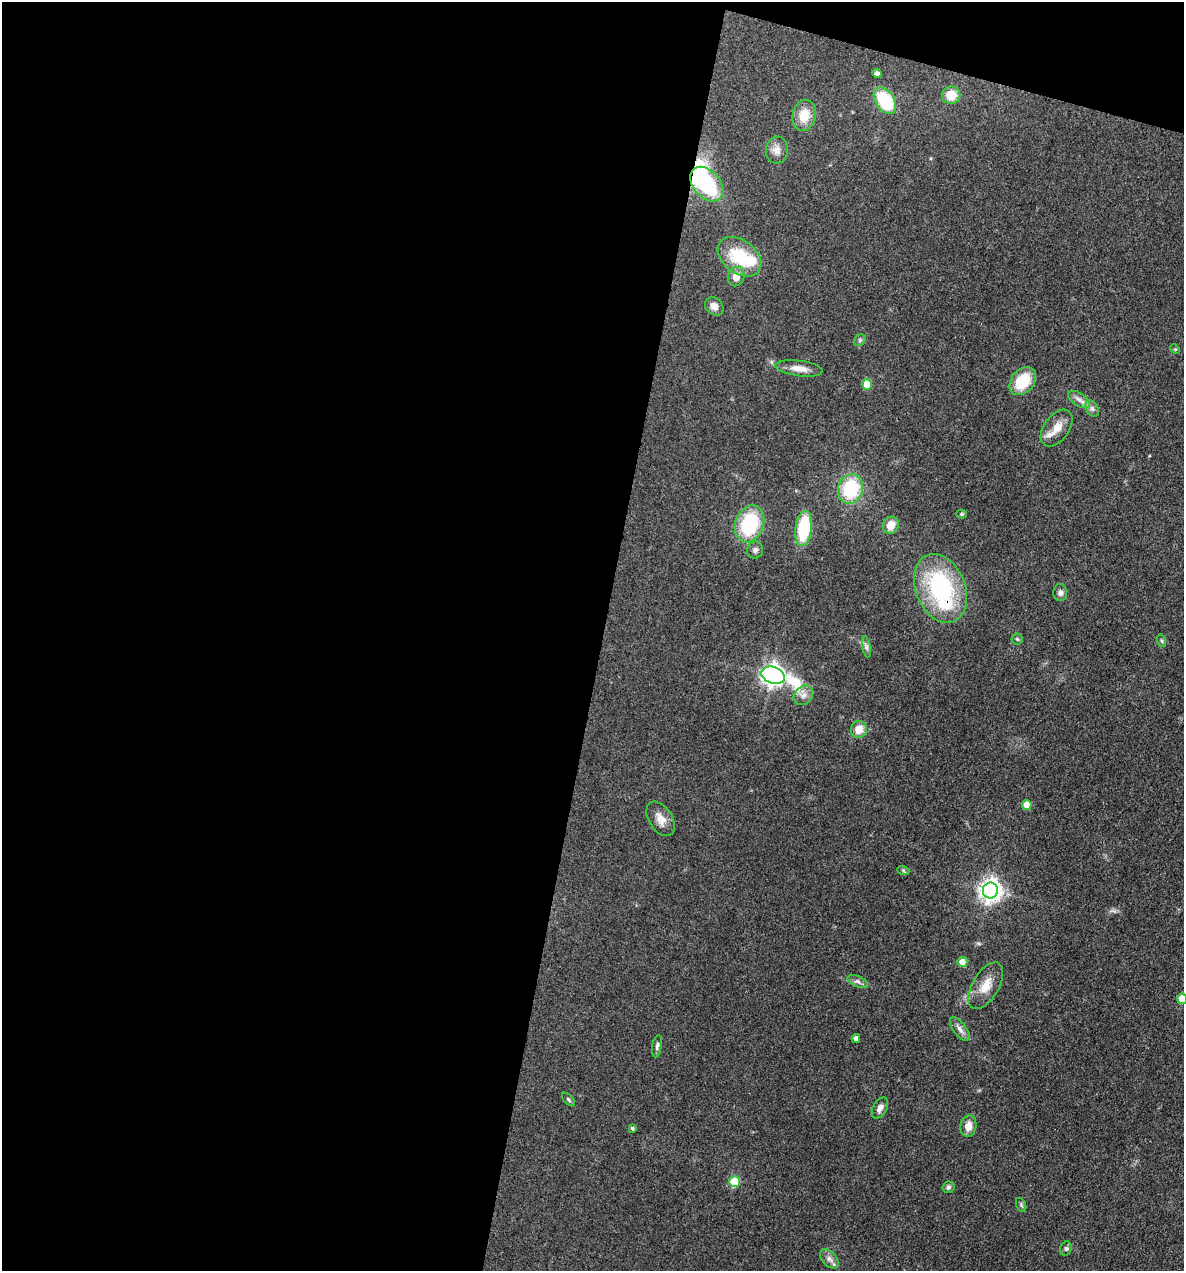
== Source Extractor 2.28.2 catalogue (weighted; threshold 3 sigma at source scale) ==
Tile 1 of 4 x 4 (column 1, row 1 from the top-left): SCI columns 246-1427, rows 3809-5077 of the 5096 x 5079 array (HDU 1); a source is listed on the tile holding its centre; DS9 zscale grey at full resolution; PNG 1186 x 1273 px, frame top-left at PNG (2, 2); each listed source drawn as its Kron ellipse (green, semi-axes under 4 px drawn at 4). Shown black and unused: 53% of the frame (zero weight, under 3 of 4 exposures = <1% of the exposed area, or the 3 px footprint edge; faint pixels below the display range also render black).
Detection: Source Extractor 2.28.2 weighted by HDU 2 'WHT'; one run over the whole footprint, this tile lists its part. Background 0.0807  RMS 0.0067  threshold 0.03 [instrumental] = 3 sigma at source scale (4.5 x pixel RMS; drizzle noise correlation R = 1.50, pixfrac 1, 0.05/0.05 arcsec/px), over >= 5 px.
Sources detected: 54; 2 inside a brighter object's white glare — neither listed nor drawn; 1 inside a brighter listed object's ellipse — not listed separately; the other 51 listed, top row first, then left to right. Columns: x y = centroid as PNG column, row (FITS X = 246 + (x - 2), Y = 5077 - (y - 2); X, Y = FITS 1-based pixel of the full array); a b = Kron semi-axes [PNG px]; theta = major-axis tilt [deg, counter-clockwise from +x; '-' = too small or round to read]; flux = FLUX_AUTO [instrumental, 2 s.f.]
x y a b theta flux
877 74 4 4 - 2.6
951 95 9 8 - 12
885 101 14 9 -56 36
804 115 16 11 78 12
777 150 13 11 85 4.9
707 184 20 13 -49 51
740 257 24 16 -37 31
736 277 10 8 66 6.2
714 306 10 8 -46 4.5
860 340 6 5 - 1.2
1175 349 5 4 - 0.72
799 368 24 7 -7 6.7
1023 381 16 11 50 22
867 384 5 5 - 13
1079 400 12 6 -33 3.3
1092 409 9 6 -63 2.2
1057 428 21 12 54 9.3
850 489 15 12 72 38
961 514 5 4 - 1.1
750 524 19 14 69 47
891 525 9 7 61 7.8
804 529 17 8 82 39
755 550 8 8 - 2.2
940 588 36 24 -68 79
1060 593 8 7 - 2.3
1017 639 5 5 - 1
1162 641 6 4 -71 1
866 647 11 4 -79 1.7
773 675 12 8 -20 440
803 695 11 8 45 3.9
859 729 8 8 - 8.5
1027 805 5 5 - 10
661 819 19 11 -57 6.7
903 870 6 4 -20 0.86
990 890 8 7 - 460
962 962 5 5 - 9
858 981 11 5 -22 2.1
986 986 26 13 59 11
1182 999 5 5 - 11
960 1029 14 6 -53 3.4
856 1038 4 4 - 3
657 1046 11 4 80 1.9
568 1100 8 4 -46 1
880 1108 11 7 61 3.6
968 1126 10 8 80 6
632 1128 4 3 - 1.1
734 1182 5 5 - 30
949 1187 6 6 - 1.4
1021 1205 7 4 -66 1.1
1066 1249 7 5 69 1.3
829 1259 11 7 -48 3.1
Overlapping masked pixels (flux is a lower limit): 1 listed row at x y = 940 588
Isophote crosses this tile's border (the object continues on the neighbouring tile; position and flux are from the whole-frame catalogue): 1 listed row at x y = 1182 999